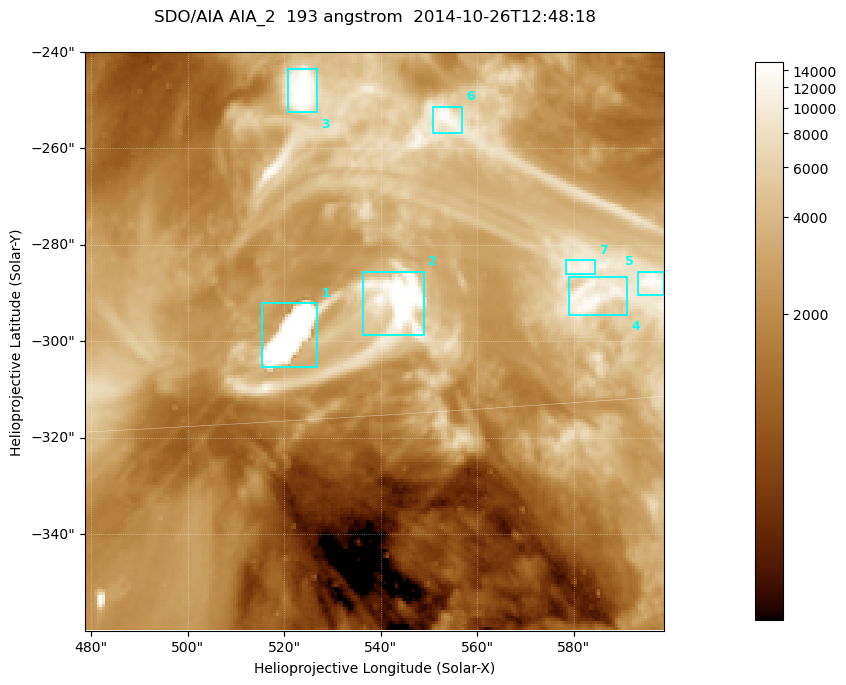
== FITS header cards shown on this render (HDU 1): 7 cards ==
TELESCOP= 'SDO/AIA '           / For AIA: SDO/AIA
INSTRUME= 'AIA_2   '           / For AIA: AIA_ATA1, AIA_ATA2, AIA_ATA3 or AIA_AT
WAVELNTH=                  193 / [angstrom] Wavelength
WAVEUNIT= 'angstrom'           / Wavelength unit: angstrom
DATE-OBS= '2014-10-26T12:48:18.837' / [ISO] Date when observation started; ISO 8
CTYPE1  = 'HPLN-TAN'           / CTYPE1; Typically HPLN
CTYPE2  = 'HPLT-TAN'           / CTYPE2; Typically HPLT

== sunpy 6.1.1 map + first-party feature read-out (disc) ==
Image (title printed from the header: SDO/AIA AIA_2  193 angstrom  2014-10-26T12:48:18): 200 x 200 px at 0.6 arcsec/px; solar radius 965 arcsec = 1609 px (partial field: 0.5% of the solar disc is inside the frame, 100% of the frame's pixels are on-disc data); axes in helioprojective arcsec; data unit not stated in the header (colour bar unlabelled)
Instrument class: DISC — disc imager (sunpy class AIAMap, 193 A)
Bright regions (active regions / flare kernels): reference = the on-disc median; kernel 3 px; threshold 5 sigma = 7799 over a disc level ~2314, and >= 1.15x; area >= 40 px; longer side >= 3 px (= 1.8 arcsec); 7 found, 7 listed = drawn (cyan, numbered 1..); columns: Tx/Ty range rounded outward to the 2 arcsec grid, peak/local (2 s.f.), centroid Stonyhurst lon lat
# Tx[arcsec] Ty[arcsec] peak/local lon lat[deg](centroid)
1 514..528 -306..-292 6.6 +34 -14
2 536..550 -300..-284 6.5 +35 -14
3 520..528 -254..-242 6.6 +33 -11
4 578..592 -296..-286 5.7 +38 -14
5 592..600 -292..-284 6.1 +39 -14
6 550..558 -258..-250 6.1 +36 -11
7 578..586 -286..-282 5.3 +38 -13